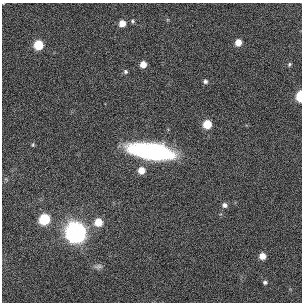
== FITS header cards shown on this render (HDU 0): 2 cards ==
NAXIS1  =                  300
NAXIS2  =                  300

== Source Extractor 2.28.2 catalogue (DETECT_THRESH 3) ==
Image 300 x 300 px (HDU 0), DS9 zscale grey, 1 PNG px = 1 image px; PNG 304 x 304 px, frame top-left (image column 1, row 300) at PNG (2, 3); no overlay
Background -0.00419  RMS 0.028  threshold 0.0851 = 3 sigma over >= 5 px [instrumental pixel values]
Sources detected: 22; all 22 listed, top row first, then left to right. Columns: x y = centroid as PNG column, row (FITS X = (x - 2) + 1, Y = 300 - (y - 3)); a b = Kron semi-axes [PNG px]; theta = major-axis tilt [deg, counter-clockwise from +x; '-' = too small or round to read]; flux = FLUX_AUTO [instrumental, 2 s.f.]
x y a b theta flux
3 3 4 2 - 1.2
133 21 6 5 - 3.3
122 23 6 6 - 21
238 42 6 6 - 23
38 45 6 6 - 75
143 64 5 5 - 18
289 64 6 5 - 3.4
125 72 6 5 - 3.4
205 81 6 5 - 5.3
300 96 7 4 87 86
207 124 6 6 - 54
33 145 5 4 - 2.2
136 150 9 8 - 45
152 152 36 14 -10 350
141 170 6 6 - 24
224 205 7 7 - 7.9
44 219 6 6 - 130
98 222 7 7 - 37
76 232 8 8 - 1900
262 256 6 6 - 19
98 266 12 6 6 7
265 282 5 5 - 3.6
At the frame edge (FLAGS 8, measured only in part): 2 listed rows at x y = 3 3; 300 96